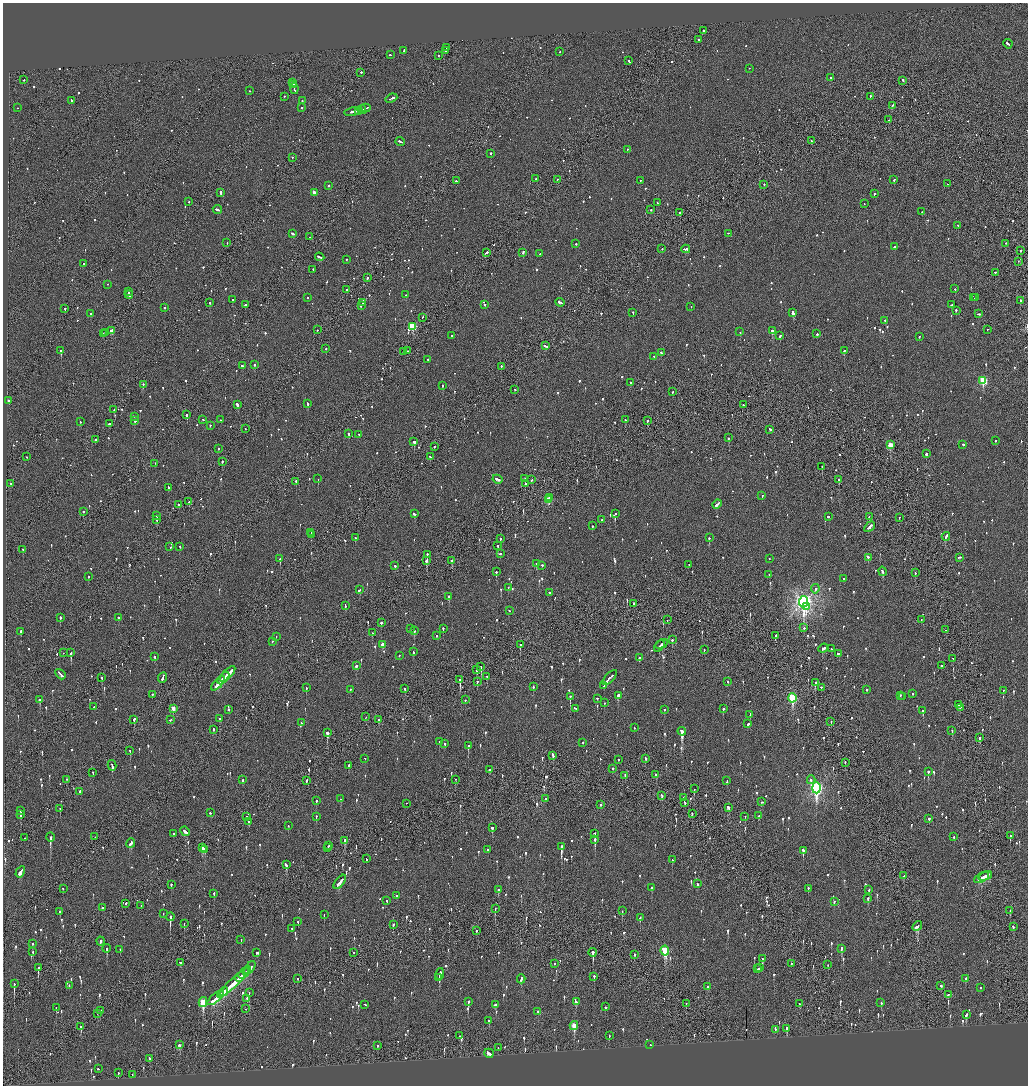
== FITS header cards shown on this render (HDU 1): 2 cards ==
NAXIS1  =                 2051
NAXIS2  =                 2167

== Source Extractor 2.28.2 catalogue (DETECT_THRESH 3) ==
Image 2051 x 2167 px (HDU 1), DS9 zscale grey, zoomed out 1/2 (1 PNG px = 2 x 2 image px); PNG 1030 x 1088 px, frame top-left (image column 2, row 2167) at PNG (3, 3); each listed source drawn as its Kron ellipse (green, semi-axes under 4 px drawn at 4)
Background -0.1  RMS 0.077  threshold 0.231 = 3 sigma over >= 5 px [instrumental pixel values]
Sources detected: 1422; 58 cannot appear on this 1/2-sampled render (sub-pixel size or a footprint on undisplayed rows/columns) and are neither listed nor drawn; of the other 1364, the 500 brightest by FLUX_AUTO listed and drawn (864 fainter detections omitted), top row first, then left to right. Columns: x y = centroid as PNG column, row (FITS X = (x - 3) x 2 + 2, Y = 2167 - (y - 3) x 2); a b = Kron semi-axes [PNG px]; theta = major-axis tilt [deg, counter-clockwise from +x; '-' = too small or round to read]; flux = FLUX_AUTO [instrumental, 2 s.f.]
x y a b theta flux
703 31 2 2 - 120
699 40 2 2 - 210
1008 44 5 2 - 270
446 48 3 1 - 190
404 51 3 2 - 73
445 51 3 2 - 110
560 52 2 2 - 60
390 55 2 2 - 68
438 56 2 2 - 93
629 61 3 2 - 98
749 69 2 1 - 52
361 73 2 2 - 110
830 78 2 2 - 90
24 80 2 2 - 94
903 81 3 2 - 140
293 83 3 2 - 130
293 85 2 2 - 130
294 89 5 2 - 280
250 91 2 2 - 58
284 97 2 2 - 56
870 97 2 1 - 69
391 99 6 2 21 210
71 101 3 2 - 120
302 101 3 2 - 82
892 106 3 2 - 100
17 108 2 2 - 83
302 108 2 1 - 290
365 108 5 2 - 200
362 110 4 2 - 400
358 111 2 2 - 190
352 112 8 2 10 270
889 120 2 1 - 94
811 141 2 2 - 60
400 142 4 2 - 170
627 150 2 2 - 82
490 154 2 2 - 180
292 158 2 1 - 98
536 179 2 2 - 120
557 180 2 2 - 90
894 180 2 1 - 59
456 181 3 2 - 82
640 181 2 2 - 78
947 184 2 2 - 86
764 185 2 1 - 130
328 186 2 2 - 120
221 193 4 2 - 160
314 193 3 2 - 200
874 194 2 2 - 74
189 202 2 2 - 89
657 203 2 2 - 57
864 204 2 1 - 57
217 210 4 2 - 230
651 210 2 2 - 55
922 212 2 2 - 64
680 213 2 2 - 210
958 226 2 2 - 65
293 234 4 2 - 180
728 234 2 2 - 67
309 237 2 1 - 71
227 243 2 2 - 64
576 244 2 2 - 54
1006 244 2 1 - 56
895 247 3 2 - 100
662 249 2 1 - 100
686 249 4 2 - 190
1020 251 2 2 - 280
486 253 3 2 - 110
523 253 3 2 - 210
540 254 2 2 - 130
320 257 5 2 - 170
347 260 2 2 - 52
1018 262 2 1 - 72
84 264 2 2 - 84
313 270 2 1 - 59
995 273 2 2 - 98
367 278 2 2 - 250
107 285 2 2 - 62
955 289 2 2 - 54
346 290 3 2 - 76
128 292 3 1 - 96
129 295 4 1 - 150
406 295 2 2 - 83
307 298 2 2 - 55
974 298 2 2 - 81
976 298 3 2 - 140
233 300 3 2 - 90
1020 301 2 2 - 190
210 303 2 2 - 130
363 303 2 2 - 100
560 303 4 2 - 150
245 305 2 2 - 340
484 305 2 2 - 140
952 305 3 2 - 120
361 306 2 2 - 63
691 307 2 1 - 140
165 308 2 2 - 60
65 309 2 2 - 140
956 311 2 2 - 87
633 313 3 2 - 64
793 313 4 2 - 630
91 314 2 2 - 140
978 314 3 2 - 69
422 318 2 2 - 76
885 320 2 2 - 71
412 327 3 3 - 930
317 330 2 1 - 100
987 330 2 1 - 57
111 331 3 2 - 340
773 331 3 2 - 410
740 332 2 2 - 76
106 333 2 1 - 86
103 334 2 2 - 61
817 334 2 2 - 160
452 336 2 2 - 91
780 336 2 2 - 110
919 337 2 2 - 79
546 346 4 2 - 140
326 349 2 2 - 100
61 351 2 2 - 1500
407 351 2 1 - 54
844 351 2 2 - 90
404 352 2 1 - 120
661 353 3 2 - 89
654 357 2 2 - 61
428 360 2 2 - 210
255 365 2 2 - 90
242 366 3 2 - 140
501 367 2 2 - 240
983 381 3 3 - 1200
630 383 2 2 - 95
143 385 2 2 - 93
443 386 2 2 - 150
515 390 3 2 - 68
673 392 2 2 - 67
8 401 2 1 - 150
308 404 3 2 - 130
237 405 3 2 - 190
743 405 2 1 - 57
114 410 2 1 - 130
187 415 2 2 - 360
135 417 3 2 - 150
203 420 2 2 - 59
220 420 2 2 - 72
625 420 2 2 - 73
135 421 2 2 - 170
647 421 2 1 - 110
80 422 2 2 - 120
109 424 3 2 - 91
210 426 2 2 - 91
245 429 2 1 - 59
770 430 3 2 - 130
349 434 2 2 - 120
359 435 2 2 - 54
729 438 2 2 - 65
95 440 2 2 - 99
995 441 2 2 - 85
414 442 2 2 - 1100
890 445 3 3 - 300
963 445 2 2 - 110
435 447 2 2 - 53
219 449 2 2 - 60
926 454 2 2 - 320
27 457 2 2 - 54
430 457 2 2 - 52
222 462 2 2 - 160
155 464 2 1 - 160
822 467 2 1 - 95
318 479 2 1 - 280
525 479 2 2 - 130
497 480 5 2 - 200
531 480 2 2 - 74
839 480 2 2 - 250
296 482 3 2 - 92
11 484 2 2 - 71
525 484 2 2 - 80
168 488 3 2 - 88
762 496 2 2 - 110
549 498 2 2 - 190
549 500 3 3 - 340
189 502 2 2 - 93
179 505 3 2 - 89
717 505 5 2 - 380
83 512 2 2 - 140
414 514 3 2 - 100
615 514 2 2 - 210
157 516 2 2 - 200
828 517 2 2 - 120
869 517 2 2 - 57
899 518 2 2 - 54
156 520 3 2 - 230
602 520 2 2 - 88
592 526 2 2 - 90
869 527 6 2 46 320
311 533 2 1 - 85
311 535 2 2 - 81
946 537 4 2 - 390
355 538 2 2 - 110
709 538 2 2 - 160
500 539 2 2 - 100
498 546 2 2 - 140
170 547 2 2 - 81
180 547 2 2 - 78
23 550 2 2 - 62
500 554 2 2 - 97
427 555 2 2 - 200
868 558 3 2 - 130
959 558 3 2 - 100
280 559 2 2 - 290
769 559 2 2 - 60
426 561 4 2 - 280
452 561 3 2 - 240
536 564 2 1 - 150
689 565 2 1 - 170
395 566 2 2 - 380
542 566 2 2 - 150
496 572 2 2 - 110
883 572 5 2 - 220
915 573 2 2 - 56
769 575 2 2 - 94
88 577 2 2 - 74
844 579 2 2 - 63
508 588 2 2 - 53
815 589 4 3 - 52
359 590 3 2 - 160
549 593 2 2 - 140
449 597 3 2 - 130
804 602 6 4 86 8600
634 604 2 1 - 220
345 606 3 2 - 61
806 607 4 3 - 240
509 611 2 2 - 59
60 618 2 2 - 190
118 618 2 2 - 170
667 620 2 2 - 58
921 620 2 1 - 52
381 623 2 2 - 290
804 628 2 2 - 63
410 629 2 2 - 53
443 629 2 2 - 75
945 630 2 1 - 78
414 631 2 2 - 220
21 632 3 2 - 170
372 633 2 2 - 76
437 636 2 2 - 52
775 636 3 2 - 75
276 637 2 2 - 54
672 640 2 2 - 100
272 642 2 2 - 150
662 644 6 1 28 230
383 645 3 2 - 170
520 645 2 1 - 190
659 646 7 2 46 160
823 649 5 2 - 640
831 649 2 2 - 52
704 650 2 2 - 66
413 652 3 2 - 68
63 653 2 1 - 67
71 653 3 2 - 290
838 654 3 2 - 70
399 656 2 2 - 62
155 657 2 2 - 130
639 658 2 2 - 86
953 659 2 2 - 60
356 666 2 2 - 150
941 666 2 2 - 180
481 667 3 2 - 260
477 670 3 2 - 120
228 674 10 2 45 460
60 675 6 2 -48 390
487 677 2 2 - 85
102 678 3 2 - 65
163 678 5 2 - 210
610 678 9 2 46 450
223 679 7 2 47 340
460 680 3 2 - 480
477 682 2 2 - 82
728 682 2 2 - 78
815 683 2 2 - 240
218 684 9 2 47 340
604 686 3 2 - 130
533 687 3 2 - 55
306 688 2 2 - 110
821 688 2 2 - 110
404 689 2 2 - 73
350 690 2 2 - 66
866 690 2 2 - 59
1003 691 2 2 - 81
912 694 2 2 - 200
152 695 2 2 - 84
618 696 3 2 - 550
901 696 2 2 - 100
570 697 3 2 - 310
903 697 2 1 - 91
792 698 4 3 - 1300
597 699 2 2 - 57
40 700 3 2 - 140
465 700 2 2 - 85
604 703 2 2 - 70
959 705 2 2 - 120
94 707 2 2 - 120
960 708 2 2 - 93
173 709 3 2 - 180
575 709 3 2 - 110
723 709 2 2 - 110
229 710 2 2 - 57
664 710 2 2 - 57
923 711 3 2 - 210
750 715 3 2 - 83
366 717 2 1 - 67
220 719 2 2 - 67
134 720 3 2 - 190
170 720 2 2 - 64
379 720 3 2 - 97
831 722 2 1 - 59
301 723 2 2 - 52
748 724 2 2 - 94
634 728 2 2 - 58
213 730 2 2 - 120
952 731 2 2 - 96
682 732 4 2 - 1900
327 733 3 2 - 430
980 738 2 2 - 90
439 742 2 2 - 63
583 743 2 2 - 72
445 744 2 2 - 68
468 746 3 2 - 210
130 751 2 1 - 130
553 756 4 2 - 130
365 759 2 2 - 54
645 759 3 2 - 69
618 760 2 2 - 82
845 763 2 2 - 56
112 766 5 2 - 190
349 766 2 2 - 59
613 769 2 2 - 97
489 770 2 2 - 87
928 772 2 2 - 460
93 773 2 2 - 80
656 775 3 2 - 170
625 776 3 1 - 84
66 780 2 2 - 66
243 780 2 2 - 100
456 780 2 1 - 57
811 780 4 2 - 62
307 781 3 2 - 180
727 781 3 2 - 180
816 788 5 4 - 3800
694 789 2 1 - 78
80 792 3 2 - 140
662 796 3 2 - 83
684 798 2 2 - 64
341 799 2 2 - 150
545 799 2 1 - 86
316 801 2 2 - 100
762 802 3 2 - 70
685 803 3 2 - 99
406 804 2 1 - 71
600 805 2 2 - 140
728 808 3 3 - 130
60 809 2 2 - 52
21 811 2 2 - 72
210 813 2 2 - 73
692 814 2 2 - 59
20 815 3 2 - 120
758 816 3 2 - 86
247 817 2 1 - 190
316 817 2 2 - 69
745 817 2 2 - 52
929 819 2 2 - 130
249 822 2 2 - 60
288 826 2 2 - 58
492 828 3 2 - 100
185 832 5 2 - 150
174 834 2 2 - 340
594 834 2 2 - 64
1010 836 2 1 - 170
95 837 2 2 - 83
954 837 2 2 - 58
25 838 2 1 - 52
50 838 4 2 - 710
345 840 3 2 - 98
595 840 3 2 - 340
131 843 5 2 - 190
329 846 2 2 - 77
561 847 4 2 - 1400
202 848 3 2 - 400
327 848 3 1 - 98
205 850 3 2 - 75
488 850 2 2 - 170
803 851 3 2 - 360
366 859 2 1 - 76
672 860 2 2 - 59
286 865 4 2 - 140
20 872 6 2 60 360
904 876 2 2 - 69
985 876 7 2 23 270
982 878 8 3 28 330
340 882 8 2 51 260
697 884 3 2 - 87
171 885 2 2 - 100
652 888 2 2 - 61
63 889 2 2 - 84
808 889 3 2 - 81
498 890 3 2 - 160
869 890 2 2 - 110
214 894 3 2 - 79
397 896 2 2 - 130
868 899 3 2 - 86
387 901 3 2 - 56
834 902 2 2 - 78
126 904 2 2 - 180
141 906 2 2 - 57
102 908 2 2 - 82
495 909 3 1 - 58
622 911 3 2 - 72
1010 911 3 2 - 54
60 912 2 2 - 63
163 914 2 2 - 55
324 915 2 2 - 58
170 917 4 2 - 660
640 918 3 2 - 83
298 922 2 2 - 62
184 924 2 2 - 58
393 925 2 2 - 100
917 926 5 3 - 290
1013 927 3 2 - 60
291 929 3 2 - 63
476 931 2 1 - 110
241 940 2 2 - 53
100 941 4 2 - 69
32 944 2 2 - 150
107 949 4 2 - 160
841 949 3 2 - 170
120 950 2 2 - 76
665 951 5 3 - 1200
33 952 2 2 - 95
257 953 3 2 - 80
354 953 2 1 - 230
593 953 4 2 - 560
635 955 2 2 - 63
762 959 3 2 - 69
180 963 2 2 - 110
791 963 2 1 - 56
554 964 2 2 - 59
828 965 2 1 - 130
38 968 3 2 - 310
250 968 7 3 52 250
760 968 4 2 - 120
757 969 3 1 - 90
245 973 7 2 44 260
440 974 6 2 79 400
240 977 5 2 - 190
594 977 3 2 - 70
439 978 2 2 - 130
297 979 2 2 - 79
521 979 4 2 - 130
965 979 3 2 - 69
234 983 20 3 44 930
14 984 3 1 - 230
69 986 2 2 - 64
941 986 3 2 - 99
708 987 3 2 - 190
981 988 2 2 - 76
223 992 5 3 - 310
249 993 3 1 - 140
220 995 4 2 - 240
948 995 3 2 - 73
216 998 10 4 39 510
247 999 2 2 - 150
468 1002 2 2 - 120
576 1002 3 2 - 95
203 1003 5 3 - 740
881 1003 3 2 - 60
686 1004 2 1 - 100
800 1004 3 2 - 61
365 1005 2 2 - 55
495 1005 3 2 - 92
605 1007 2 2 - 93
56 1008 2 2 - 100
246 1009 2 1 - 68
100 1011 2 1 - 250
538 1012 2 2 - 53
98 1014 2 1 - 140
966 1015 4 2 - 110
489 1021 3 2 - 65
574 1026 4 3 - 350
81 1027 3 2 - 120
787 1029 4 2 - 180
775 1030 2 2 - 55
460 1036 2 2 - 53
609 1036 3 2 - 56
180 1045 3 3 - 81
650 1045 2 2 - 60
378 1046 2 2 - 120
498 1048 2 1 - 58
489 1054 5 2 - 200
150 1059 3 2 - 190
98 1069 2 2 - 82
118 1073 2 1 - 79
132 1075 2 1 - 130
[864 fainter detections neither listed nor drawn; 58 sub-pixel or undisplayed-footprint detections neither listed nor drawn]